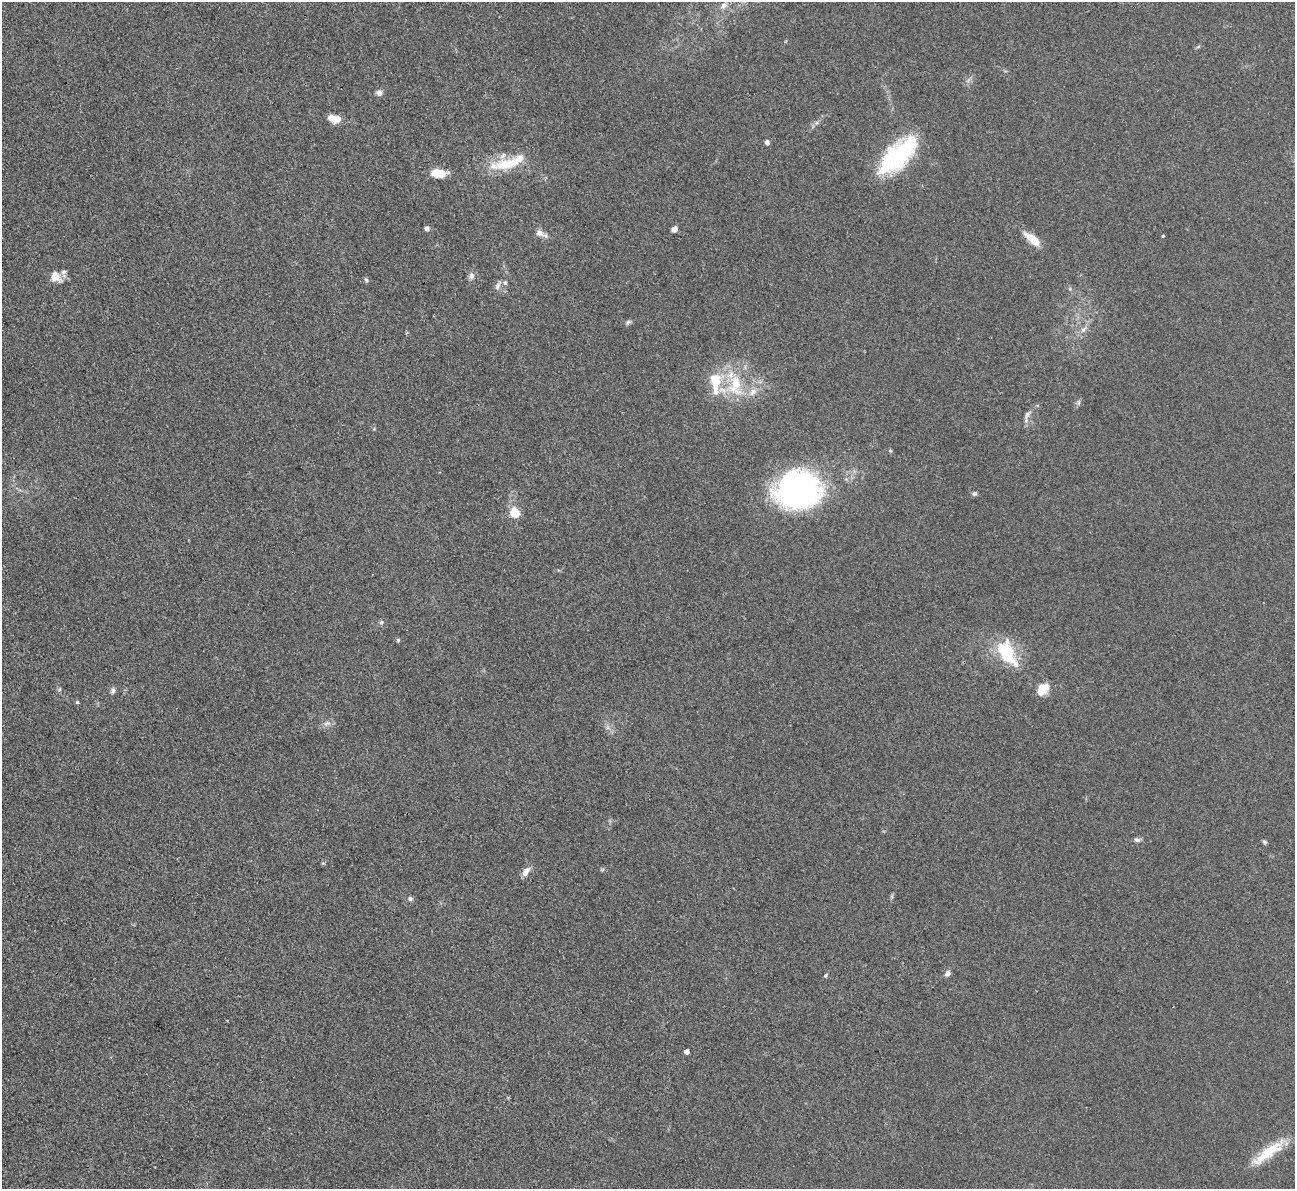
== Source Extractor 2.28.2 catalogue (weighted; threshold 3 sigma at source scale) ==
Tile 7 of 4 x 4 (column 3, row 2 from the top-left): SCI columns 2588-3880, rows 2641-3827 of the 5174 x 5158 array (HDU 1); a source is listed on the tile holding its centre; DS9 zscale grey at full resolution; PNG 1297 x 1191 px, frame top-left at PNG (2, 2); no overlay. Shown black and unused: <1% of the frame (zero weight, under 3 of 4 exposures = <1% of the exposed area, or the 3 px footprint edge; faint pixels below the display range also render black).
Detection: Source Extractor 2.28.2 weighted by HDU 2 'WHT'; one run over the whole footprint, this tile lists its part. Background 0.0504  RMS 0.0051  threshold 0.0229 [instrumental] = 3 sigma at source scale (4.5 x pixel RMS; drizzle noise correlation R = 1.50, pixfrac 1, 0.05/0.05 arcsec/px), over >= 5 px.
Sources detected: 54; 2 inside a brighter object's white glare — not listed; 9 inside a brighter listed object's ellipse — not listed separately; the other 43 listed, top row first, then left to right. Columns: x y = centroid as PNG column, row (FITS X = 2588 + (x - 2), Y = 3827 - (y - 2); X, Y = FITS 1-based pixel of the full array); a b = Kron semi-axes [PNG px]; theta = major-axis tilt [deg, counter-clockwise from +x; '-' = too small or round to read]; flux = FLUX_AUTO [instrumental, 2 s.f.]
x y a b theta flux
724 5 11 8 44 2.8
1198 47 6 4 20 0.71
379 93 7 6 - 2.3
334 118 15 8 -15 6.8
767 142 6 5 - 1.7
898 155 49 21 44 58
504 164 24 20 85 14
439 173 15 8 -4 11
427 229 5 5 - 2
674 229 5 4 - 7.6
540 233 11 9 -23 3.3
1163 236 4 3 - 0.53
1033 239 19 8 -36 10
471 276 10 7 85 2.2
56 277 14 10 -43 5.8
366 280 7 5 -61 1
505 283 7 6 - 1.3
498 286 13 6 70 2.1
628 322 8 5 38 1.2
1083 329 12 7 53 2.9
735 385 35 22 -89 25
1078 403 7 4 89 0.95
1027 417 20 6 73 2.6
799 489 46 36 -53 110
974 494 6 5 - 1.2
515 513 5 5 - 34
381 622 6 6 - 1.2
398 640 5 5 - 0.69
1007 653 31 17 -66 27
59 689 7 5 69 0.84
1043 689 13 10 50 8.7
113 690 8 5 82 1.6
77 702 5 5 - 0.73
327 723 10 6 11 2.2
607 728 7 4 18 1.1
1137 840 8 6 -4 1.6
1264 842 7 4 -44 0.91
526 872 12 7 57 4
410 899 7 6 - 1.4
947 973 8 7 - 2.1
826 975 6 4 51 0.72
687 1051 4 4 - 3.9
1268 1152 53 11 39 17